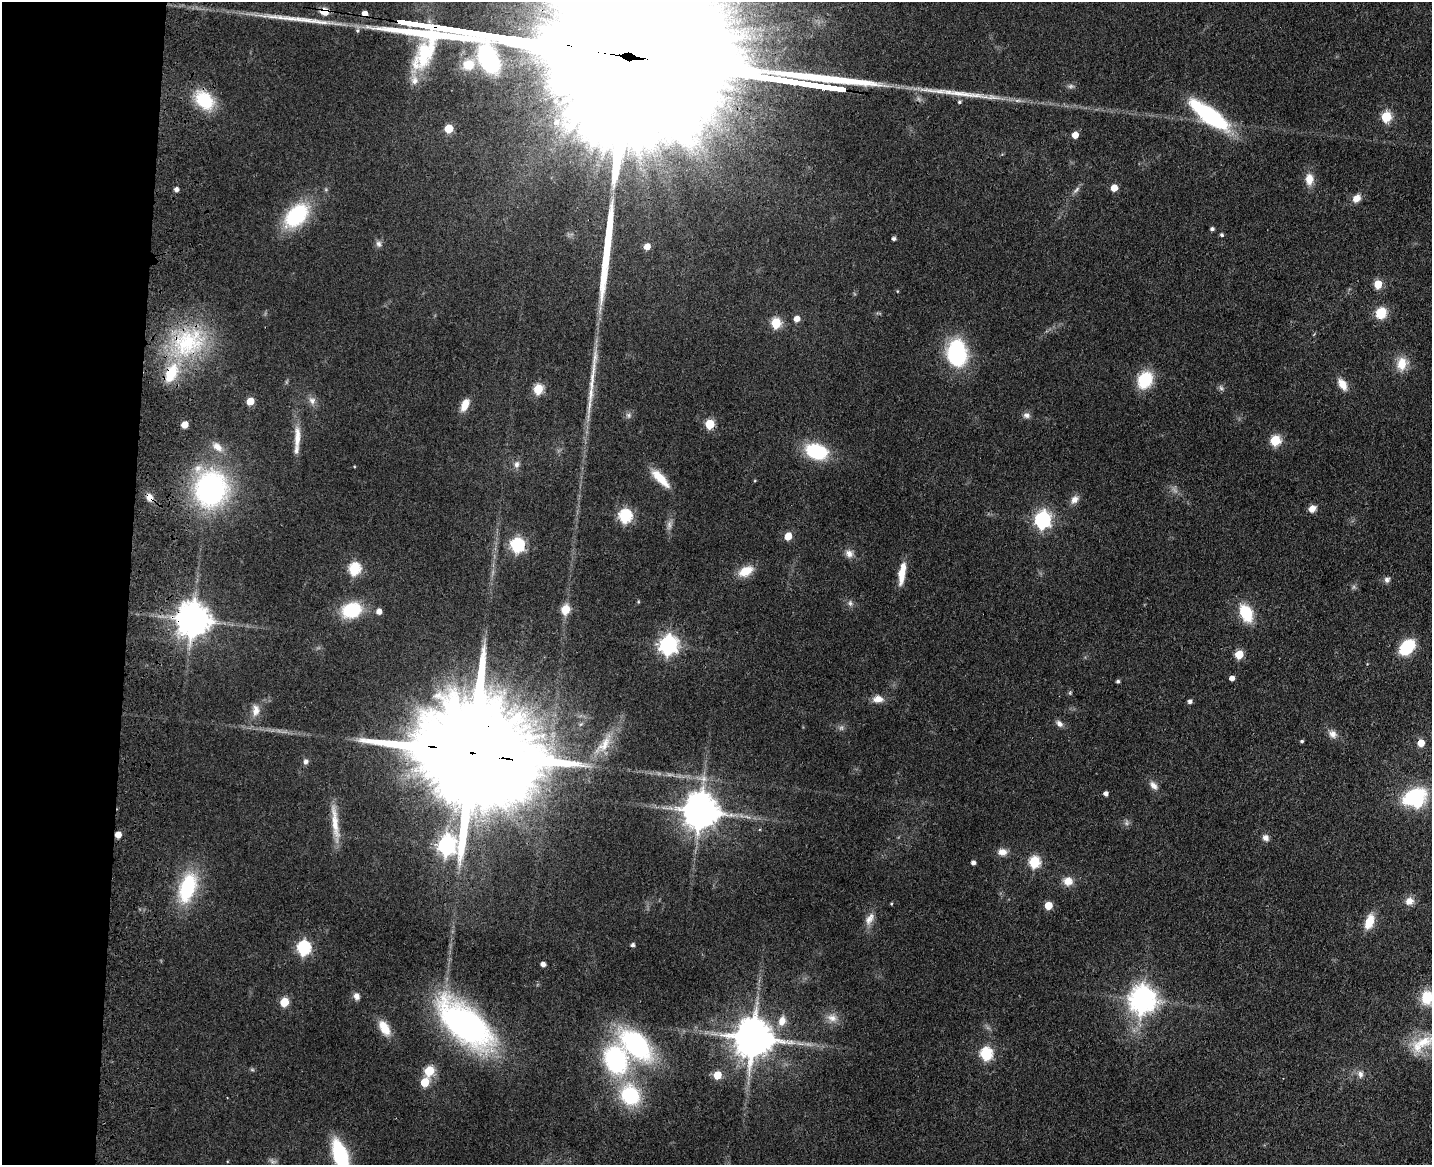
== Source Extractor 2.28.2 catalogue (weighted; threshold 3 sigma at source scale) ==
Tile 4 of 3 x 4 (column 1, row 2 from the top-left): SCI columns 334-1763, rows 2343-3505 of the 4844 x 4684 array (HDU 1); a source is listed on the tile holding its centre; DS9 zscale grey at full resolution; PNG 1434 x 1167 px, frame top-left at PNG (2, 2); no overlay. Shown black and unused: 9% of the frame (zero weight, under 3 of 4 exposures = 6% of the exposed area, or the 3 px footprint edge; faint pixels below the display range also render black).
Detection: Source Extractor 2.28.2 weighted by HDU 2 'WHT'; one run over the whole footprint, this tile lists its part. Background 0.0658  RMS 0.0061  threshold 0.0276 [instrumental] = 3 sigma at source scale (4.5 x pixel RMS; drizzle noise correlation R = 1.50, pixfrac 1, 0.05/0.05 arcsec/px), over >= 5 px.
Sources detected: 142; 5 too faint to see at this stretch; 1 inside a brighter object's white glare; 1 cosmic-ray / hot-pixel residue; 5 long thin detections or spike segments (spike, bleed or trail) — not listed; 3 inside a brighter listed object's ellipse — not listed separately; the other 127 listed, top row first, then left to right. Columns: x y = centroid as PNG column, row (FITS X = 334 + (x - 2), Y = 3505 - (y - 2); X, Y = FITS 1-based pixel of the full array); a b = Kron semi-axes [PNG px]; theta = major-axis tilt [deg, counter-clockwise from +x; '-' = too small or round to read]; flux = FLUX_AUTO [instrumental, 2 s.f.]
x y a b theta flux
324 11 10 9 - 7.2
405 22 12 3 -7 1700
468 65 14 12 22 15
414 80 13 10 89 5.6
813 85 14 3 -8 2100
204 100 26 18 -47 28
555 101 7 6 - 1.8
959 102 4 4 - 1.1
1209 115 43 14 -36 76
1386 117 6 5 - 42
568 126 22 11 3 12
449 129 6 5 - 20
1075 135 5 5 - 8.7
1309 179 14 10 -90 7.4
1114 188 5 5 - 9.9
176 189 5 4 - 2.4
1076 190 13 5 45 2.1
1356 198 9 7 40 5.5
297 215 24 15 46 59
1212 229 4 4 - 1.7
1222 235 4 4 - 1.2
894 239 4 3 - 1.8
379 244 9 7 -75 2.3
647 246 5 5 - 6.5
1378 284 6 6 - 15
897 291 5 3 - 0.49
1381 313 12 11 - 13
797 319 5 5 - 5.5
776 323 6 5 - 39
188 342 51 40 22 71
957 353 26 18 -84 64
1402 364 17 13 76 11
1145 380 17 13 66 27
1342 384 15 9 -57 7.4
1221 388 8 5 -54 1.6
538 389 6 5 - 39
250 401 5 5 - 14
312 401 10 9 - 3.5
465 405 14 8 65 8
629 415 8 6 -90 1.8
1026 415 10 7 -8 2.5
710 424 5 5 - 31
185 425 5 5 - 10
297 437 31 8 88 9.4
1275 440 6 5 - 47
217 447 18 10 -41 6.8
817 451 26 17 -16 33
517 464 11 7 82 2.9
660 478 28 9 -46 13
755 481 5 3 - 0.56
211 489 33 29 -86 150
150 498 11 8 -64 4.7
1074 499 12 9 45 4.3
1312 509 8 7 - 4.7
625 516 6 6 - 93
1042 520 7 6 - 200
669 525 14 6 83 3.3
788 536 5 5 - 14
517 545 7 6 - 110
849 553 11 10 - 4.1
354 569 6 6 - 63
746 571 16 10 27 12
902 573 25 7 81 12
1387 580 8 7 - 2.2
638 602 5 4 - 0.71
850 603 9 6 -81 1.9
565 609 6 5 - 26
352 610 19 15 20 33
379 611 5 5 - 4.7
1246 613 13 9 -66 33
193 620 10 9 - 1500
668 645 7 7 - 300
1407 647 13 9 46 40
1239 654 5 5 - 22
1232 678 4 4 - 3.9
1118 681 4 4 - 1.2
1070 693 5 5 - 0.86
878 699 14 9 1 5.3
1190 702 5 4 - 2
256 710 17 10 88 6
1059 724 10 6 -45 2.8
1333 734 12 10 -41 4.2
1302 741 4 3 - 1
1421 743 5 5 - 10
604 745 39 13 52 17
472 753 48 24 -10 36000
306 762 7 6 - 2.5
1153 785 14 7 -47 4
1106 794 4 4 - 2.5
1414 796 22 12 25 49
700 811 10 10 - 1700
747 817 14 2 -17 1.9
335 822 52 8 -83 14
118 835 5 5 - 7.8
1266 838 9 8 - 2.9
447 845 8 8 - 280
1002 852 11 9 0 4.9
1034 862 6 6 - 58
973 863 4 4 - 2.3
1068 881 12 10 -8 6.8
187 888 31 16 72 50
1409 901 11 10 - 5.2
1048 905 5 5 - 16
869 919 19 10 59 5.7
1369 921 18 9 71 11
633 945 4 4 - 1.7
303 948 7 6 - 110
543 964 4 4 - 3.2
356 996 9 7 -72 3.3
1427 997 16 13 78 18
1143 1000 9 9 - 770
284 1002 5 5 - 27
832 1018 15 11 -21 6
782 1021 14 10 75 6.7
465 1024 60 27 -41 210
384 1028 19 10 -60 11
753 1038 11 11 - 2300
1423 1042 35 15 15 21
636 1044 33 18 -44 110
986 1054 6 6 - 78
616 1060 23 18 -74 94
429 1071 6 5 - 34
1360 1074 11 9 -81 3.4
717 1075 5 5 - 17
425 1082 6 5 - 23
630 1095 17 14 -55 53
340 1156 25 10 -71 69
Overlapping masked pixels (flux is a lower limit): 8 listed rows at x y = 324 11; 405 22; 188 342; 150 498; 193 620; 472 753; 118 835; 753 1038
Isophote crosses this tile's border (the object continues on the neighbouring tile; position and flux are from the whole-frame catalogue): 3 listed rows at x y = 1427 997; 1423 1042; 340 1156